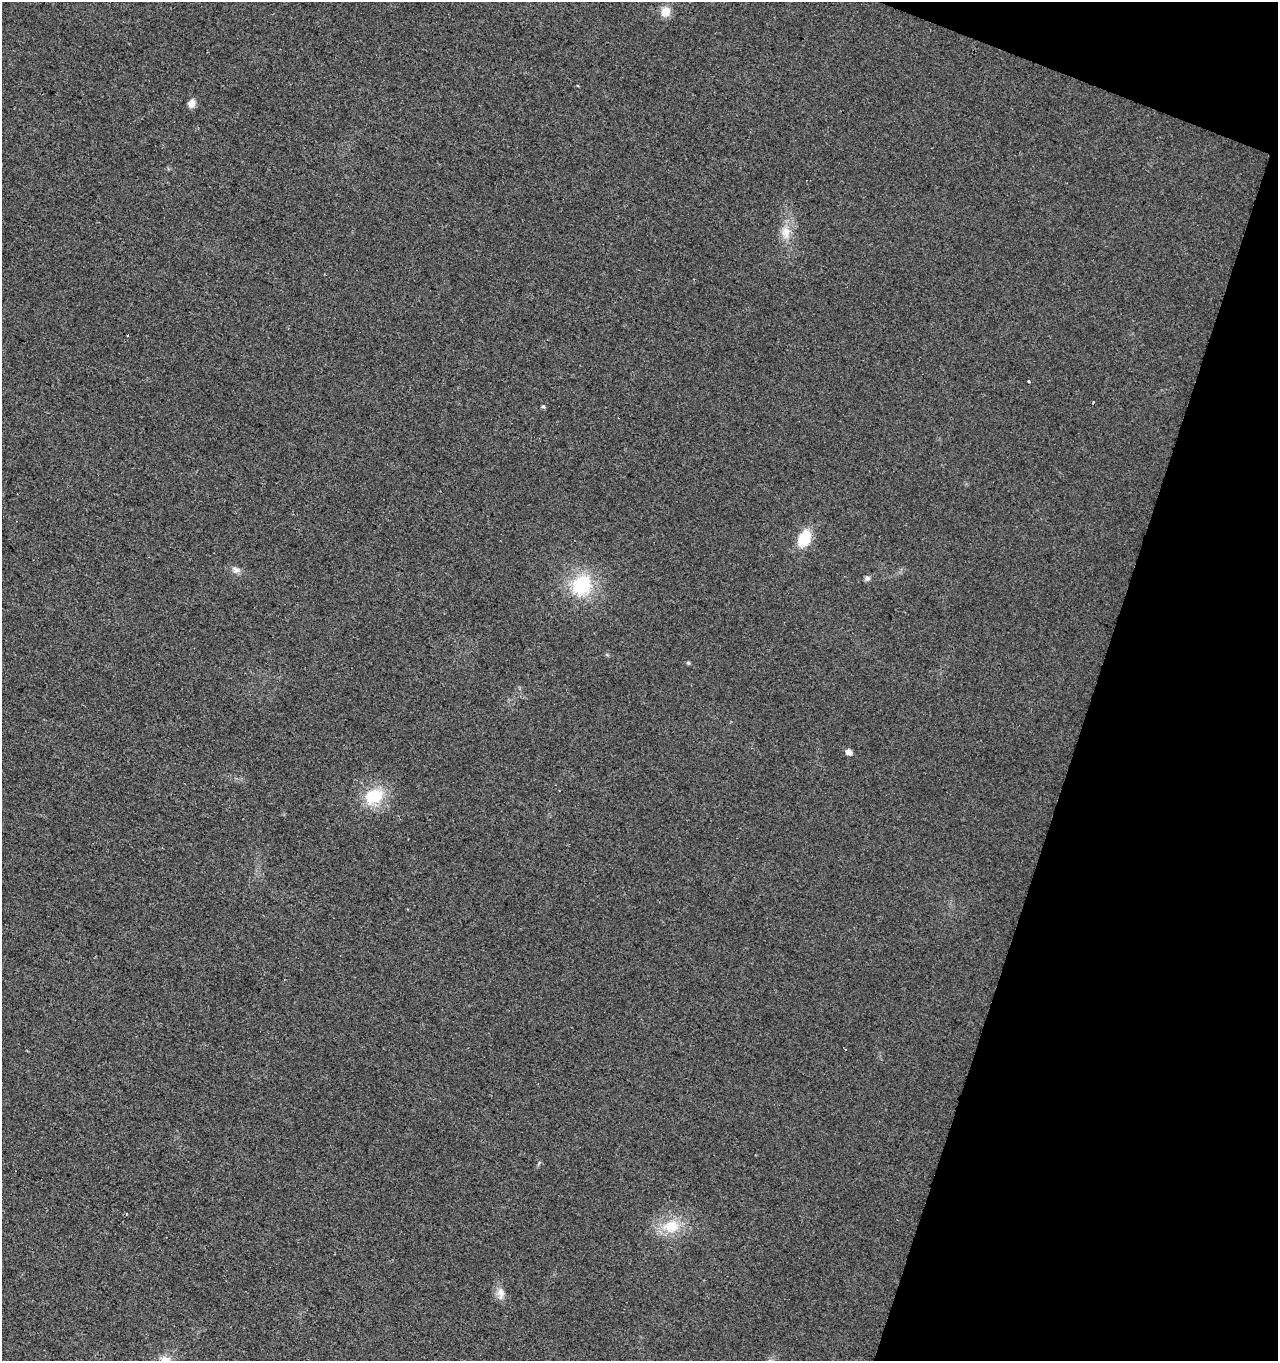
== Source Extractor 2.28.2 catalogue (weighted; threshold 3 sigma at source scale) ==
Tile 8 of 4 x 4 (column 4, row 2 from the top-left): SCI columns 4107-5382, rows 2721-4079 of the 5596 x 5447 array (HDU 1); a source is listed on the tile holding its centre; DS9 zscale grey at full resolution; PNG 1280 x 1363 px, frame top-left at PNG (2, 2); no overlay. Shown black and unused: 16% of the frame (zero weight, under 2 of 3 exposures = <1% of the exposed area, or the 3 px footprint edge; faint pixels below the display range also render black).
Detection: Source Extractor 2.28.2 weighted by HDU 2 'WHT'; one run over the whole footprint, this tile lists its part. Background 0.0179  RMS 0.0078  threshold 0.0351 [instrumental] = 3 sigma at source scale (4.5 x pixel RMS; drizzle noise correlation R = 1.50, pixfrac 1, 0.0396/0.0396 arcsec/px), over >= 5 px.
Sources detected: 16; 1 cosmic-ray / hot-pixel residue — not listed; the other 15 listed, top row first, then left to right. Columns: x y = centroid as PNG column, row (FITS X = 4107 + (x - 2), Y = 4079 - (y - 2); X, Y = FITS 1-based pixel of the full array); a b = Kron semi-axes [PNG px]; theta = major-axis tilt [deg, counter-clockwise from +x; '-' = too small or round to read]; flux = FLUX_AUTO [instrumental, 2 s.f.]
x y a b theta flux
666 11 12 10 64 8.8
191 103 10 8 68 4.7
786 232 19 12 -87 12
1029 381 3 3 - 0.79
543 407 5 4 - 1.5
804 538 16 11 64 26
236 570 12 8 -17 4.2
867 578 7 6 - 2.4
582 585 22 20 59 49
688 663 5 4 - 0.99
849 752 5 5 - 5.2
374 796 23 18 26 31
671 1226 25 18 8 24
500 1293 17 10 -89 6.6
165 1360 15 11 4 7.7
Isophote crosses this tile's border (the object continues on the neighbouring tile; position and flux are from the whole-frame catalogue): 1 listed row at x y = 165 1360